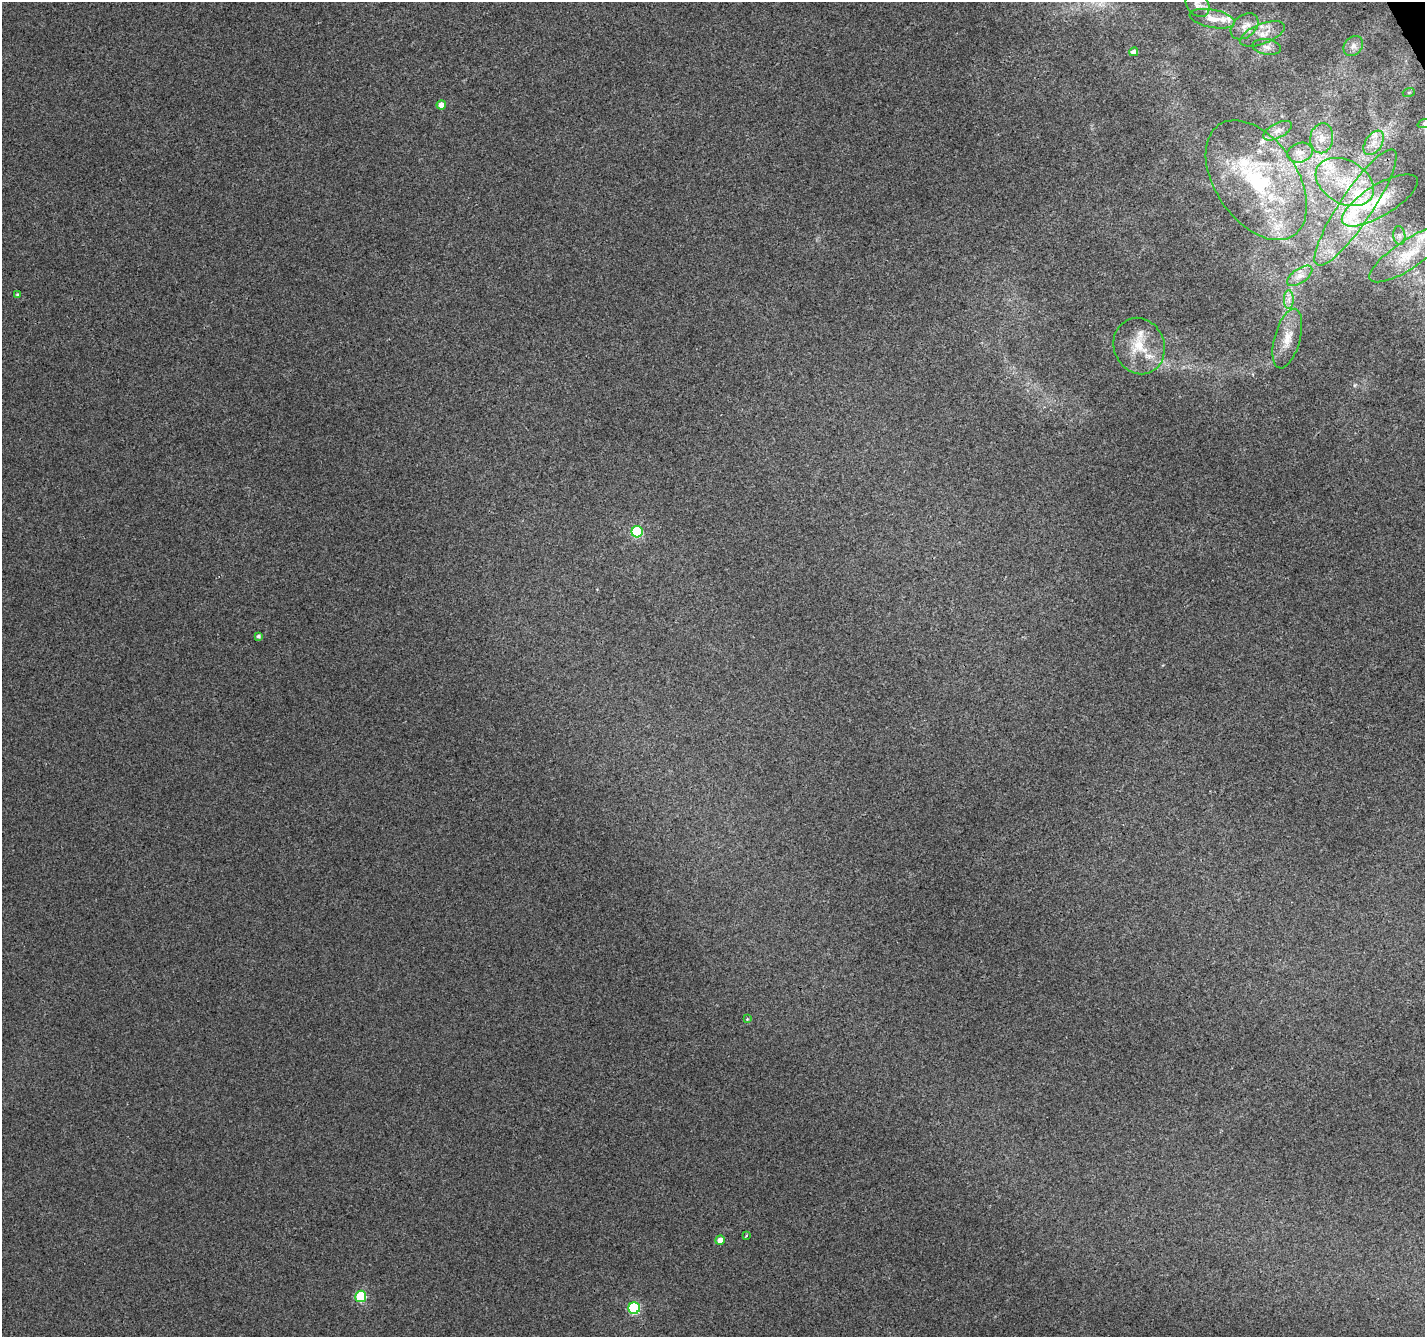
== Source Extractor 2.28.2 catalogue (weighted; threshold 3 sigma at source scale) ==
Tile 10 of 4 x 4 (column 2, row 3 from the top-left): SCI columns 1476-2898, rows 1460-2794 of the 5798 x 5650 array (HDU 1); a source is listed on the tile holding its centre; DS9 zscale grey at full resolution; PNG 1427 x 1339 px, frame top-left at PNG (2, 2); each listed source drawn as its Kron ellipse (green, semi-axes under 4 px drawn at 4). Shown black and unused: <1% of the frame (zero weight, under 3 of 4 exposures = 5% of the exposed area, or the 3 px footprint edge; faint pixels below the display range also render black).
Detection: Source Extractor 2.28.2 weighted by HDU 2 'WHT'; one run over the whole footprint, this tile lists its part. Background 0.00115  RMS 0.0026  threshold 0.0116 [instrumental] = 3 sigma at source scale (4.5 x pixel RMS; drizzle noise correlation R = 1.50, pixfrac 1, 0.0396/0.0396 arcsec/px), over >= 5 px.
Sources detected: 40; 8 inside a brighter listed object's ellipse — not listed separately; the other 32 listed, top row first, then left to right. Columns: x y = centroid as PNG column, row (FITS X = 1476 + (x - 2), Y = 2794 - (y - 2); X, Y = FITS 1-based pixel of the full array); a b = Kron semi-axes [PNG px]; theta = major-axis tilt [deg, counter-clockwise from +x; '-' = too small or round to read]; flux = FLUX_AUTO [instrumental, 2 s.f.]
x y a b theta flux
1198 5 13 10 -48 1.6
1212 19 23 9 -11 3.1
1245 26 15 11 40 2.4
1262 34 23 10 22 3.6
1353 46 11 8 51 1.4
1267 47 14 8 -9 1.6
1134 52 4 4 - 1.8
1409 92 6 4 18 0.33
441 105 4 4 - 2.7
1424 124 7 4 19 0.52
1278 131 15 7 28 2
1322 138 15 11 81 3.2
1374 143 13 8 57 2.5
1300 153 13 9 17 2.4
1256 180 67 41 -56 35
1345 182 31 21 -29 14
1380 200 43 15 31 11
1356 208 69 16 56 19
1399 235 9 6 -82 1
1409 254 46 14 34 8.6
1300 276 14 7 35 1.9
17 294 4 4 - 0.39
1289 299 9 5 -90 1.1
1287 339 30 13 75 5.2
1139 346 28 25 -69 9.1
637 532 6 5 - 20
258 636 4 4 - 0.5
747 1019 4 4 - 0.22
746 1236 3 2 - 0.28
720 1240 5 4 - 2.1
361 1296 5 5 - 17
634 1308 6 5 - 27
Isophote crosses this tile's border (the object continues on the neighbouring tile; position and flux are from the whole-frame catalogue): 2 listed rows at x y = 1198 5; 1424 124
Unlisted compact peaks at least as high as the median listed source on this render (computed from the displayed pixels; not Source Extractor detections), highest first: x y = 1355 385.